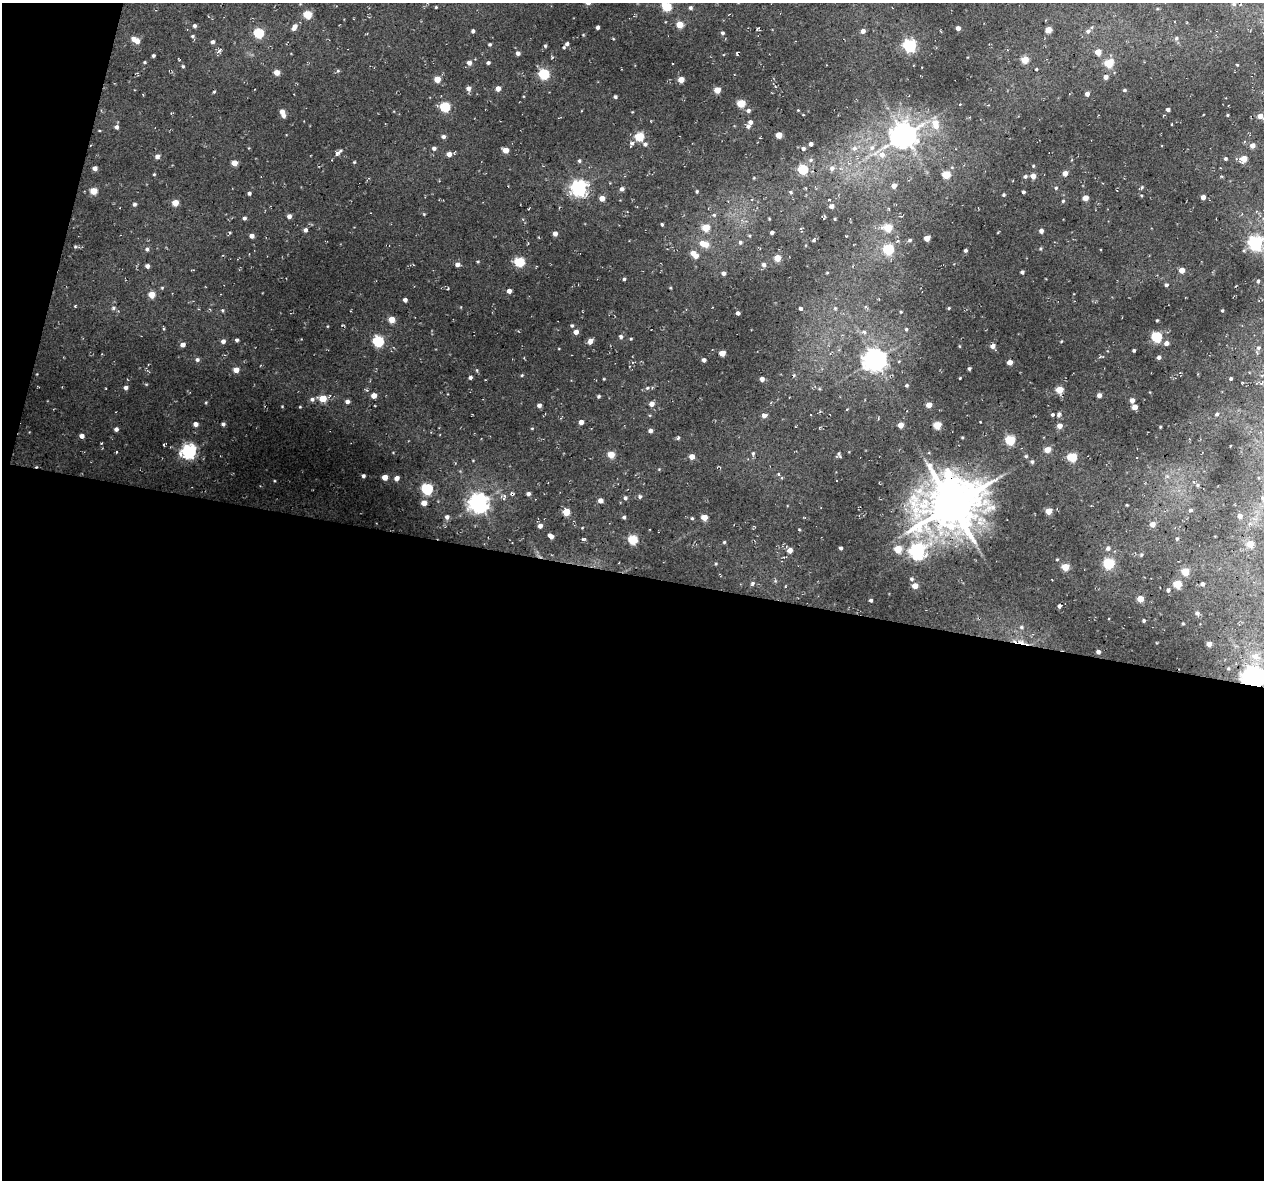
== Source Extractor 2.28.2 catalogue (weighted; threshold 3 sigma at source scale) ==
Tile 13 of 4 x 4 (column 1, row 4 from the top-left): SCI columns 23-1284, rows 323-1500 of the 5081 x 5296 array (HDU 1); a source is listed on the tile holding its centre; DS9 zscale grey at full resolution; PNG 1266 x 1182 px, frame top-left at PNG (2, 3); no overlay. Shown black and unused: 53% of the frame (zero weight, under 3 of 4 exposures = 4% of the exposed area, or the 3 px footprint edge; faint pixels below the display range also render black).
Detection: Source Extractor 2.28.2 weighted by HDU 2 'WHT'; one run over the whole footprint, this tile lists its part. Background 0.0957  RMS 0.016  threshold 0.0727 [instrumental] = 3 sigma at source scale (4.5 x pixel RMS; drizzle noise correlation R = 1.50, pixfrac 1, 0.0396/0.0396 arcsec/px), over >= 5 px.
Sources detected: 204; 1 inside a brighter object's white glare — not listed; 5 inside a brighter listed object's ellipse — not listed separately; the other 198 listed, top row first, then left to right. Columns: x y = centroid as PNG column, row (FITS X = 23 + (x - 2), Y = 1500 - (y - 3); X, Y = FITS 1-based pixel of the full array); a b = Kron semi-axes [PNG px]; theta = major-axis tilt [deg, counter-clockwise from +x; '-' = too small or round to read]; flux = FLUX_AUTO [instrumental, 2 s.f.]
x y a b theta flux
667 7 5 5 - 35
307 14 5 4 - 22
680 24 4 4 - 15
194 26 4 4 - 1.6
294 27 8 4 57 4.1
597 27 3 3 - 2
958 28 4 4 - 3.2
1048 30 4 4 - 12
473 31 4 3 - 1.7
863 31 5 4 - 3.5
1088 31 4 4 - 1.8
258 33 5 5 - 43
723 33 4 3 - 1.4
137 41 5 5 - 5.3
213 42 4 4 - 1.7
567 44 5 4 - 2.1
910 46 5 5 - 120
1098 52 4 4 - 9.6
518 53 4 4 - 2.4
1025 60 4 4 - 16
469 63 5 4 - 3.4
488 63 4 3 - 1.5
1109 63 5 5 - 22
277 72 4 4 - 6.4
544 74 5 5 - 49
1105 77 5 4 - 2.9
437 79 4 4 - 11
681 79 4 4 - 9
468 88 5 4 - 3.4
498 89 4 4 - 5.5
717 90 4 4 - 11
1087 94 4 4 - 3
615 97 4 3 - 1.4
741 103 5 4 - 22
445 107 5 5 - 44
1168 109 3 3 - 1.9
282 111 5 5 - 3.9
1260 116 4 4 - 5.8
750 122 4 4 - 2.7
935 123 7 6 - 6.9
748 126 5 4 - 2.1
116 127 5 3 - 1.6
779 135 4 4 - 10
904 135 7 7 - 930
639 136 5 4 - 32
443 137 4 4 - 2.1
645 144 4 4 - 1.8
811 144 4 3 - 2.3
1252 145 5 4 - 3.2
434 148 4 4 - 1.9
505 150 4 4 - 8.3
449 154 5 5 - 4.4
882 155 6 6 - 5.1
157 156 4 4 - 2.8
1244 159 5 4 - 12
234 163 4 4 - 7.9
95 168 4 4 - 3.4
832 168 5 5 - 2.4
803 169 5 5 - 40
1065 173 4 4 - 5.8
946 175 4 4 - 22
1025 176 5 3 - 1.5
1033 176 4 4 - 5.6
894 186 5 4 - 4.4
579 188 6 6 - 220
622 189 5 3 - 1.9
93 191 4 4 - 13
1023 192 3 3 - 1.5
249 193 4 3 - 1.6
1203 197 4 4 - 4.2
602 198 4 4 - 6.2
1085 198 4 4 - 7.2
175 203 4 4 - 9.6
134 204 4 3 - 1.7
831 206 5 4 - 2.5
289 216 4 4 - 2.8
244 218 4 4 - 1.5
706 227 5 4 - 15
888 228 5 5 - 20
305 230 4 3 - 2.2
1041 231 4 3 - 2.5
772 233 3 3 - 2.1
555 234 4 4 - 4
252 236 4 4 - 3.5
927 238 4 4 - 8.5
740 242 4 3 - 1.4
1255 243 5 5 - 140
706 245 5 5 - 6.5
147 249 4 4 - 1.4
888 249 5 5 - 46
966 250 4 3 - 1.5
696 256 5 5 - 4.8
777 258 4 4 - 14
519 262 5 5 - 44
457 264 4 4 - 2.9
763 265 5 5 - 2.1
147 266 4 3 - 2.7
1182 270 4 4 - 6.8
1022 272 3 3 - 1.7
724 273 4 3 - 2.6
624 279 3 3 - 1.1
1166 285 4 3 - 1.7
509 291 4 4 - 4
152 294 4 4 - 11
405 300 4 3 - 2.6
801 308 3 3 - 1.5
738 313 4 3 - 2.2
392 319 5 4 - 11
576 332 4 4 - 4.7
621 337 4 4 - 1.9
1156 337 5 5 - 53
237 340 5 3 - 1.4
223 341 4 4 - 2.9
378 341 5 5 - 60
590 341 5 4 - 5.2
1166 343 5 4 - 2.9
182 344 5 4 - 3.1
993 346 5 4 - 4.4
1258 348 4 3 - 1.4
722 353 4 4 - 8.5
1159 357 4 4 - 2.4
197 360 4 4 - 1.7
704 360 4 3 - 2.6
875 360 7 6 - 590
1010 362 4 4 - 4.9
236 370 4 4 - 6.5
470 377 4 3 - 1.8
762 379 5 4 - 3
126 387 4 4 - 2.7
1059 390 4 4 - 17
374 395 4 4 - 6.2
1099 395 4 4 - 3.4
323 398 5 4 - 16
312 399 5 4 - 1.8
1132 400 4 4 - 4.1
347 401 4 4 - 2.3
651 404 4 4 - 4.6
539 405 4 4 - 2.4
929 405 4 4 - 8.1
1135 407 4 4 - 6.4
764 416 6 4 -9 3.5
581 422 4 4 - 4.4
195 424 4 4 - 2.9
223 424 4 4 - 1.6
901 425 4 4 - 7.6
937 425 4 4 - 20
1059 426 5 4 - 5.4
116 429 4 4 - 2.2
650 430 4 4 - 2.6
82 436 4 4 - 3.7
1010 440 5 4 - 38
1047 450 4 4 - 8.9
189 451 6 5 - 190
611 455 4 4 - 13
692 457 4 4 - 6.4
1072 457 5 5 - 29
1032 462 5 3 - 1.2
363 476 4 3 - 1.8
385 477 4 4 - 7.6
397 478 5 4 - 4.2
427 489 5 5 - 77
528 494 4 3 - 2.1
625 498 4 3 - 1.7
600 500 4 4 - 4
424 503 4 4 - 7.3
479 503 6 6 - 430
952 505 12 11 - 3400
1048 511 5 5 - 8.4
566 512 4 4 - 17
1240 516 5 5 - 3
447 517 5 4 - 2.3
624 517 4 4 - 1.6
704 517 4 4 - 11
1152 524 4 4 - 5.4
540 526 4 4 - 3.5
551 536 6 4 -36 3.8
633 539 5 5 - 39
1250 544 5 5 - 12
841 548 3 3 - 1.5
1108 548 4 4 - 2.2
898 549 5 4 - 18
790 550 4 4 - 5.5
917 551 6 6 - 190
1109 563 5 5 - 56
1065 567 4 4 - 17
1185 572 4 4 - 18
1177 584 4 4 - 24
1202 584 4 4 - 1.9
915 586 4 4 - 8.4
1168 590 3 3 - 1.8
1140 599 4 4 - 12
871 600 3 3 - 1.4
1059 606 4 3 - 2.2
1197 613 5 4 - 1.7
1209 644 4 4 - 5
1098 652 4 4 - 2.5
1255 656 7 5 0 4.9
1253 677 7 6 - 740
Overlapping masked pixels (flux is a lower limit): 1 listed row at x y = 1253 677
Isophote crosses this tile's border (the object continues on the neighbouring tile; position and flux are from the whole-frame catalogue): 2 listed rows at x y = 667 7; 1253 677
Unlisted compact peaks at least as high as the median listed source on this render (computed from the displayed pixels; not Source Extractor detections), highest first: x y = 337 153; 632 143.